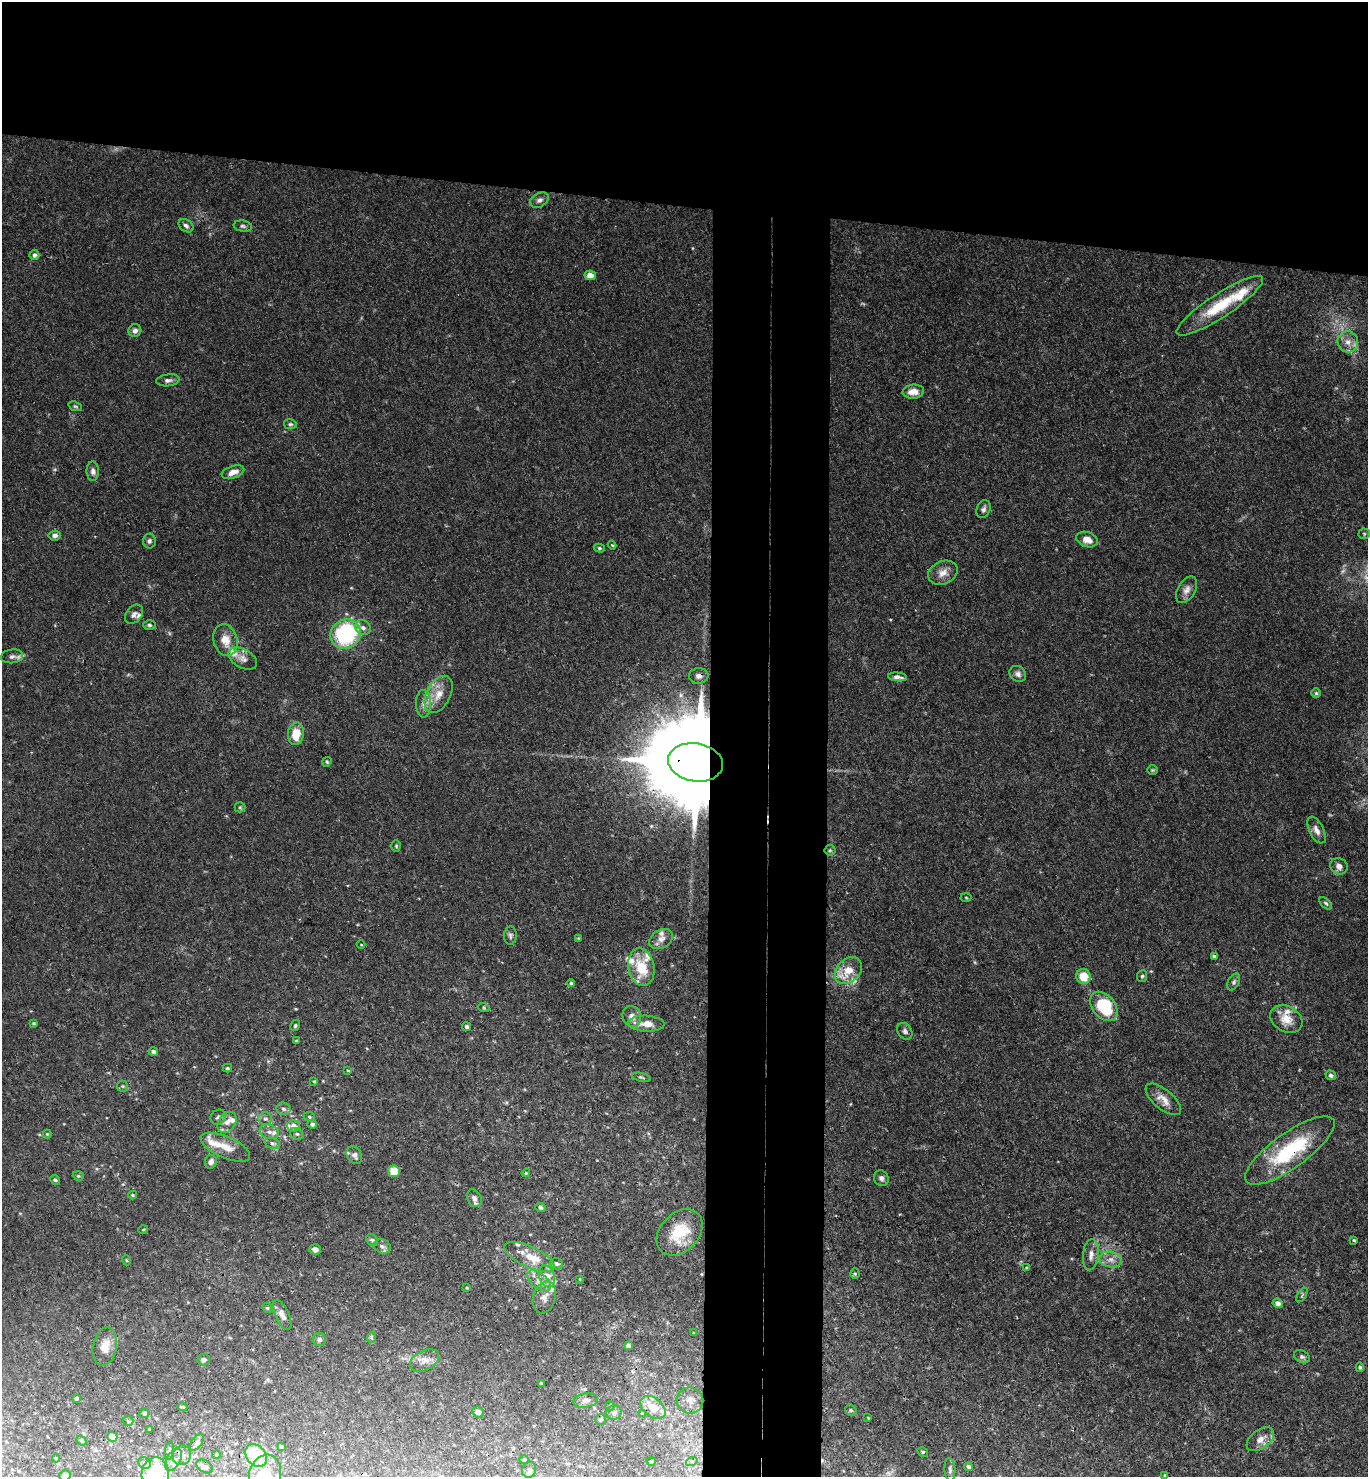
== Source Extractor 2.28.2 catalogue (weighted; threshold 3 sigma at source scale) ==
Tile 2 of 3 x 3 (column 2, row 1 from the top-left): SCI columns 1527-2892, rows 2961-4435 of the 4516 x 4442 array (HDU 1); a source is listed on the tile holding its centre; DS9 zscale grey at full resolution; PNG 1370 x 1479 px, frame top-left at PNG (2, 2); each listed source drawn as its Kron ellipse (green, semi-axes under 4 px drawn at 4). Shown black and unused: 21% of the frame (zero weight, under 3 of 4 exposures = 6% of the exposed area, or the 3 px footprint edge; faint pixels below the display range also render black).
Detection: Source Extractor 2.28.2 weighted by HDU 2 'WHT'; one run over the whole footprint, this tile lists its part. Background 0.0367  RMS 0.0029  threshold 0.0132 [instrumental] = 3 sigma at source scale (4.5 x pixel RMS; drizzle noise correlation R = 1.50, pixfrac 1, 0.05/0.05 arcsec/px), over >= 5 px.
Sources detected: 196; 3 too faint to see at this stretch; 1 cosmic-ray / hot-pixel residue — neither listed nor drawn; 22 inside a brighter listed object's ellipse — not listed separately; the other 170 listed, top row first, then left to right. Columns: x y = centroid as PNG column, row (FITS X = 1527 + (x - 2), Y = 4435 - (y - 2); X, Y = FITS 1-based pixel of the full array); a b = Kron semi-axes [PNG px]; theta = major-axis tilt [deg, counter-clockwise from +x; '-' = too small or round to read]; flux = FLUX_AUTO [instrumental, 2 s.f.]
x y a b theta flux
539 200 10 6 29 1.2
186 226 8 6 -36 0.89
243 226 9 5 -8 0.73
34 255 5 5 - 0.79
590 275 6 5 - 2.5
1220 306 51 11 33 13
135 331 6 6 - 1.1
1348 342 10 10 - 2.5
168 380 11 6 7 1.1
913 392 11 7 5 3
75 406 7 4 -18 0.45
290 424 6 5 - 0.52
93 471 10 6 -89 1.2
233 472 12 6 19 2
983 509 9 6 68 0.89
1364 534 5 5 - 0.43
55 535 6 5 - 1
1087 540 11 7 -21 2.7
149 541 7 6 - 0.85
612 545 4 2 - 0.33
599 548 5 4 - 0.49
943 573 15 11 25 2.8
1187 590 14 8 59 1.9
134 614 11 7 51 1.3
149 625 6 4 -4 0.51
363 628 8 7 - 1.3
346 634 15 14 - 30
225 640 16 12 -75 3.9
12 656 11 7 7 1.2
243 659 15 9 -30 1.9
1018 674 9 7 -39 1.1
699 676 10 7 2 1.4
897 677 9 4 -6 1.1
1316 693 5 5 - 0.46
439 694 20 12 62 4.6
423 704 14 7 -89 2
296 734 11 8 85 5.8
327 762 5 4 - 0.41
695 762 27 19 -9 7700
1152 770 5 4 - 0.37
240 807 5 5 - 0.4
1316 830 14 7 -63 1.9
396 846 5 4 - 0.41
830 850 5 5 - 0.46
1339 866 9 8 - 1.7
966 897 5 3 - 0.28
1326 903 7 4 -45 0.55
510 936 9 6 89 0.85
578 938 4 4 - 0.27
661 939 12 9 31 1.9
361 945 4 3 - 0.2
1214 956 4 3 - 0.67
641 967 19 13 -79 8.9
848 970 15 11 47 5.1
1083 976 7 7 - 5.9
1142 976 6 5 - 0.52
1234 982 9 5 61 0.7
571 983 4 4 - 0.48
1104 1006 17 11 -50 17
484 1008 5 3 - 0.33
632 1016 11 9 -67 1.8
1286 1019 17 12 -31 4.6
34 1023 3 3 - 0.37
646 1024 18 8 -3 3.2
295 1026 6 4 59 0.47
467 1027 4 4 - 0.79
905 1031 9 7 -54 0.91
296 1041 3 3 - 0.31
153 1051 5 4 - 0.87
227 1068 4 4 - 0.36
348 1070 4 2 - 0.27
1331 1075 5 4 - 0.8
641 1077 10 4 -13 0.51
314 1081 4 4 - 0.31
122 1086 5 5 - 0.5
1163 1099 21 9 -40 3
283 1109 7 6 - 0.87
218 1117 8 7 - 0.99
309 1117 6 4 -23 0.43
265 1119 6 6 - 0.85
227 1122 11 8 56 2.2
312 1124 5 4 - 1
294 1126 6 6 - 1.8
269 1132 10 7 -16 1.5
47 1134 4 4 - 0.32
297 1134 7 5 -28 0.74
272 1143 8 5 -19 0.74
225 1147 26 10 -23 4.4
1290 1151 54 17 36 25
354 1155 9 7 -61 1.3
211 1162 7 6 - 1.3
394 1171 6 5 - 5.3
526 1173 4 3 - 0.3
78 1176 5 4 - 0.43
881 1178 8 7 - 1
55 1180 5 4 - 0.41
133 1195 4 3 - 0.36
474 1198 9 6 -66 1.6
541 1207 5 4 - 0.77
143 1230 5 3 - 0.26
680 1232 26 19 45 11
372 1240 6 5 - 0.77
1354 1240 4 3 - 0.32
382 1246 9 7 -23 1.1
315 1249 6 5 - 1.4
1091 1255 15 8 83 2.1
529 1257 27 10 -25 6.1
126 1260 5 3 - 0.31
1111 1260 11 7 -11 2
556 1264 6 5 - 0.88
1027 1268 4 4 - 0.42
855 1274 5 4 - 0.4
547 1276 11 8 -71 4
580 1279 4 2 - 0.19
539 1281 14 7 -38 2.6
467 1288 4 3 - 0.29
1302 1295 8 3 58 0.39
544 1297 16 11 72 2.9
1278 1303 5 4 - 1.3
267 1308 5 4 - 0.35
282 1315 16 7 -65 2
694 1333 4 3 - 0.24
372 1337 6 3 72 0.35
319 1339 6 6 - 0.89
105 1346 19 12 79 3.5
628 1346 4 3 - 0.82
1302 1357 8 6 -28 0.9
204 1360 6 6 - 0.92
425 1360 15 10 28 2.4
1360 1367 5 4 - 0.4
541 1383 3 3 - 0.32
76 1398 3 3 - 0.61
690 1400 13 13 - 3
585 1401 12 7 8 1.3
610 1406 4 4 - 0.35
183 1407 5 2 - 0.41
653 1407 14 9 -40 3.9
851 1410 6 5 - 0.47
478 1412 6 5 - 1.4
144 1413 5 4 - 0.35
614 1413 8 7 - 0.97
642 1413 3 3 - 0.32
868 1418 3 2 - 0.24
601 1420 5 5 - 0.56
128 1421 5 5 - 0.47
150 1429 3 2 - 0.34
112 1437 5 4 - 4.2
1260 1439 16 9 36 2.6
81 1440 5 4 - 0.6
197 1443 9 5 53 0.74
281 1447 4 4 - 0.68
169 1451 9 4 81 0.51
923 1452 5 4 - 0.52
216 1454 4 4 - 0.41
182 1455 10 9 - 1.7
256 1455 12 9 -51 13
56 1458 4 4 - 0.4
174 1460 12 7 60 1.7
524 1460 5 3 - 0.31
651 1461 4 3 - 0.37
692 1461 6 4 17 0.4
144 1463 7 5 -23 0.68
205 1466 9 6 -31 0.88
968 1467 4 4 - 0.67
529 1470 8 7 - 0.88
950 1470 11 5 -86 0.9
155 1474 17 13 87 18
265 1474 20 15 70 9.5
1165 1475 4 3 - 0.32
65 1476 6 5 - 0.98
Overlapping masked pixels (flux is a lower limit): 4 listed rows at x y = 699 676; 695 762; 1290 1151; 680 1232
Isophote crosses this tile's border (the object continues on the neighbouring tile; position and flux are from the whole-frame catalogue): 3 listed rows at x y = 155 1474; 265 1474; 65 1476